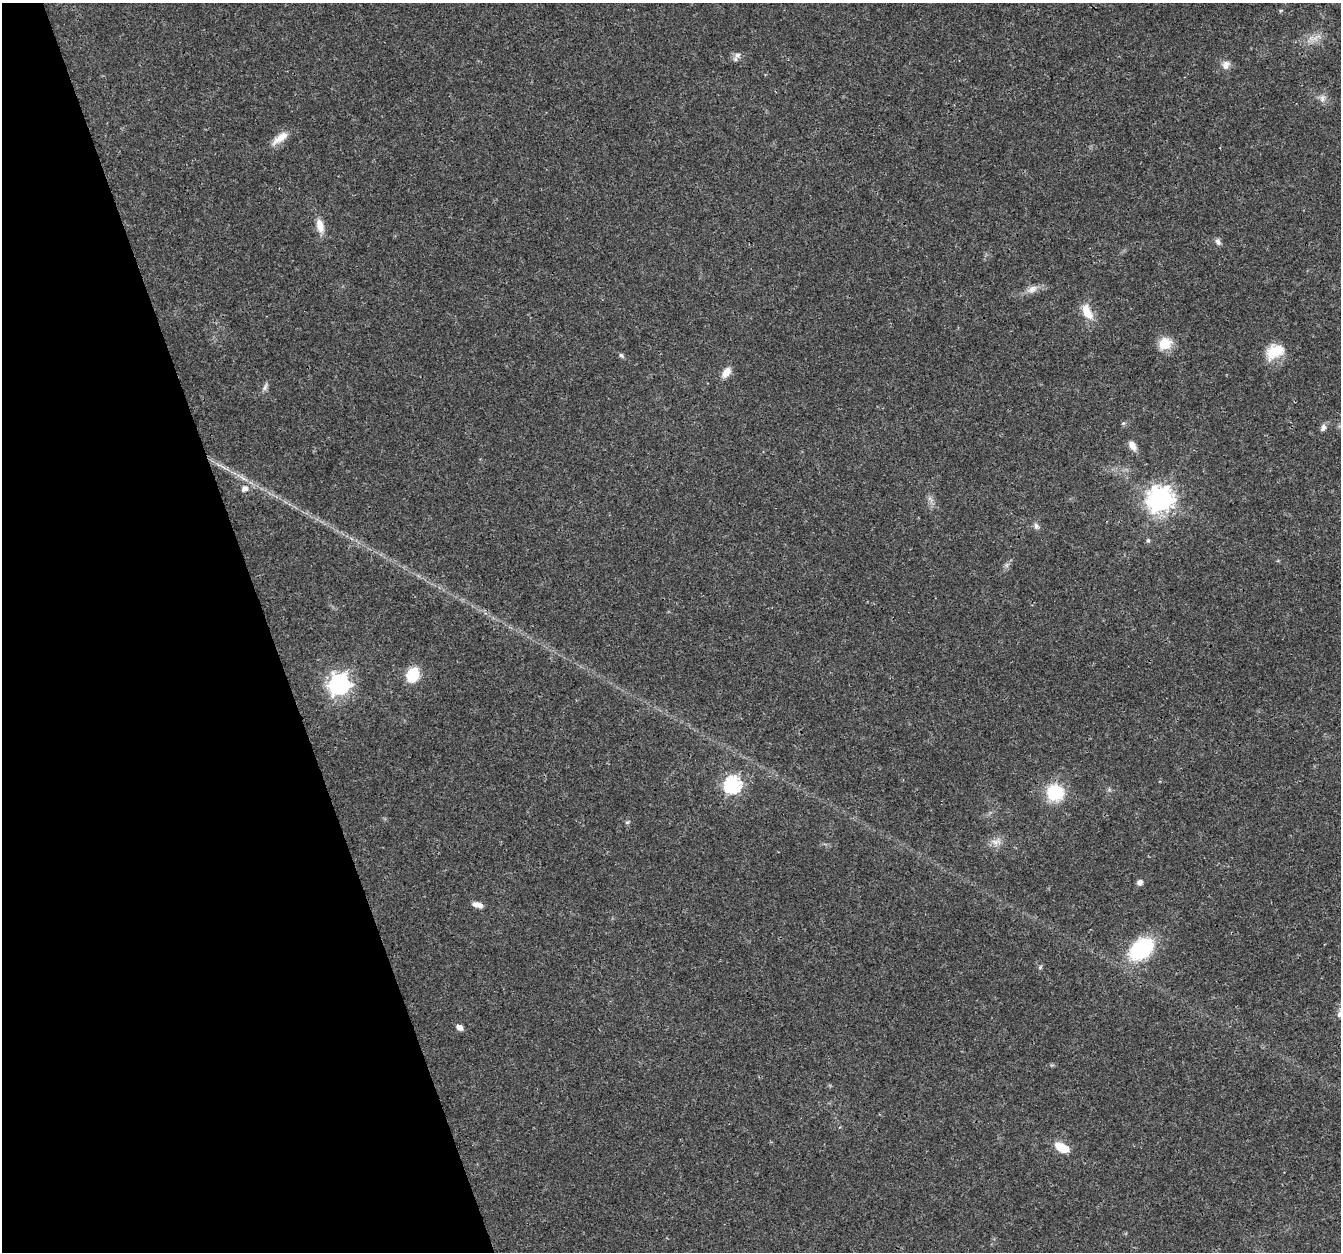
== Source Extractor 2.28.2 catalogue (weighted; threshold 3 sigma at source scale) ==
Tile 5 of 4 x 4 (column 1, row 2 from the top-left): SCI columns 1-1339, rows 2618-3867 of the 5357 x 5182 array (HDU 1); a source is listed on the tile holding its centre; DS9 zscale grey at full resolution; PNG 1343 x 1254 px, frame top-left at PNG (2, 3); no overlay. Shown black and unused: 20% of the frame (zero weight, under 3 of 4 exposures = <1% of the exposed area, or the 3 px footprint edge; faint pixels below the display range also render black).
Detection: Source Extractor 2.28.2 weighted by HDU 2 'WHT'; one run over the whole footprint, this tile lists its part. Background 0.026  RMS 0.0019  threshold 0.00871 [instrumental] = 3 sigma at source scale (4.5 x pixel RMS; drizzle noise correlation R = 1.50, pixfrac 1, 0.0396/0.0396 arcsec/px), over >= 5 px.
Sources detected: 34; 1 too faint to see at this stretch — not listed; the other 33 listed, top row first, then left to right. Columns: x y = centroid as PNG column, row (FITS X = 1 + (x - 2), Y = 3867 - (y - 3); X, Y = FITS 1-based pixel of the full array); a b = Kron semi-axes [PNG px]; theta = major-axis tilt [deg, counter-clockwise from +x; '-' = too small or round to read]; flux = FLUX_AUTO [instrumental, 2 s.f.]
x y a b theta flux
1311 38 7 4 71 0.66
738 55 9 8 - 0.85
1226 65 12 10 64 1.2
1322 98 11 7 76 0.92
280 138 26 9 37 2.4
320 226 18 9 -77 2.3
1218 242 9 6 -65 0.66
1032 289 14 9 29 1.4
1087 312 23 11 -63 3.2
1165 343 15 13 29 3.6
1275 351 25 16 28 4.7
621 355 6 5 - 0.42
726 372 15 8 54 1.7
265 387 12 5 72 0.63
1323 428 10 6 67 0.71
1132 445 12 7 -57 1.5
245 488 6 6 - 1.2
930 499 12 4 -50 0.66
1160 500 9 9 - 180
1036 526 9 6 -63 0.64
1148 540 6 5 - 0.33
413 674 13 10 65 6.4
339 684 8 8 - 100
733 785 7 7 - 53
1055 792 15 13 -23 11
627 822 6 5 - 0.31
996 841 15 8 12 1.4
1140 882 6 6 - 0.82
477 905 13 6 -17 1.3
1141 949 23 16 42 19
1040 967 7 4 46 0.29
459 1027 8 6 -35 0.86
1061 1147 15 8 -27 4.5